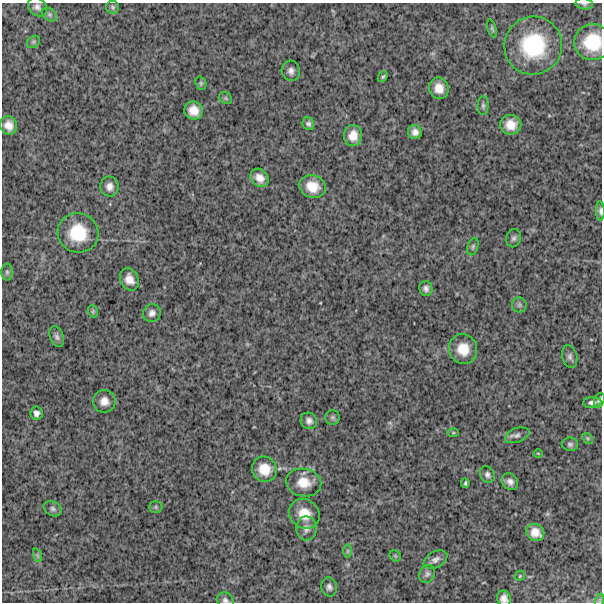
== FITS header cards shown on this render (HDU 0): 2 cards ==
NAXIS1  =                  600
NAXIS2  =                  600

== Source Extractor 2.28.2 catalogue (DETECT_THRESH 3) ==
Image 600 x 600 px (HDU 0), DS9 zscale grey, 1 PNG px = 1 image px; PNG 604 x 604 px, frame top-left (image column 1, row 600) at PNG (2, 3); each listed source drawn as its Kron ellipse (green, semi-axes under 4 px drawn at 4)
Background 1250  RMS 240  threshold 706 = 3 sigma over >= 5 px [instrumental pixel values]
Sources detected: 67; all 67 listed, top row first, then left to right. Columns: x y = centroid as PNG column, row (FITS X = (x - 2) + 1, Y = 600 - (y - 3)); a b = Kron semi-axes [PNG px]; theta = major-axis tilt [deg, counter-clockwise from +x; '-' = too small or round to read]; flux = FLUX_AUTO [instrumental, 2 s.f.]
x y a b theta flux
584 4 9 5 -9 3.7e+04
37 7 11 8 -46 6.8e+04
113 7 6 6 - 3.2e+04
49 15 8 6 -35 3.6e+04
492 29 9 4 -72 2.9e+04
33 42 7 5 37 2.8e+04
593 42 18 18 - 5.8e+05
533 46 29 29 - 1.2e+06
291 71 10 9 - 7.8e+04
383 77 6 4 48 2.4e+04
201 83 7 5 -70 2.9e+04
439 88 11 9 -75 1.8e+05
226 98 7 5 -36 2.6e+04
483 106 9 5 -90 4.0e+04
193 110 9 9 - 1.7e+05
308 124 6 5 - 3.9e+04
9 125 9 8 - 1.3e+05
511 125 10 10 - 2.0e+05
415 132 7 6 - 8.2e+04
353 136 10 9 - 1.7e+05
260 178 10 8 -44 1.3e+05
109 186 10 9 - 1.0e+05
312 186 13 11 -17 2.6e+05
600 211 10 4 -87 4.1e+04
78 233 20 19 - 5.9e+05
514 238 9 7 75 4.5e+04
473 247 9 5 73 3.6e+04
7 272 8 6 -90 3.6e+04
129 279 11 9 -64 1.4e+05
426 288 7 6 - 5.6e+04
519 305 7 7 - 4.1e+04
93 311 6 4 -71 2.2e+04
152 313 9 8 - 7.8e+04
57 337 11 7 -68 5.3e+04
463 349 15 14 - 2.9e+05
570 357 11 7 -76 5.9e+04
599 400 7 5 68 4.0e+04
104 401 11 11 - 1.3e+05
592 403 9 5 2 6.2e+04
36 413 6 6 - 6.0e+04
332 417 7 7 - 3.5e+04
309 421 8 8 - 6.8e+04
453 433 5 3 - 1.6e+04
517 435 13 7 20 5.8e+04
587 438 6 4 -44 2.3e+04
570 444 8 6 -1 4.1e+04
538 453 5 3 - 1.3e+04
264 469 13 12 - 2.6e+05
487 475 8 7 - 5.2e+04
304 482 18 14 -10 2.6e+05
510 482 9 7 -51 8.0e+04
465 483 4 3 - 2.4e+04
156 507 7 6 - 2.7e+04
53 509 9 7 -27 5.0e+04
304 514 16 14 -40 2.9e+05
306 528 12 10 -89 1.0e+05
535 532 9 8 - 1.5e+05
348 551 7 4 90 2.5e+04
37 555 7 4 -71 3.1e+04
395 556 6 5 - 2.0e+04
435 559 12 8 27 7.5e+04
427 574 9 7 59 5.4e+04
520 576 6 4 47 1.8e+04
329 587 9 7 -78 5.9e+04
504 598 8 7 - 9.3e+04
225 600 8 7 - 4.9e+04
600 600 6 4 72 2.3e+04
At the frame edge (FLAGS 8, measured only in part): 6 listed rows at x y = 584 4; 593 42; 600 211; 599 400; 504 598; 225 600